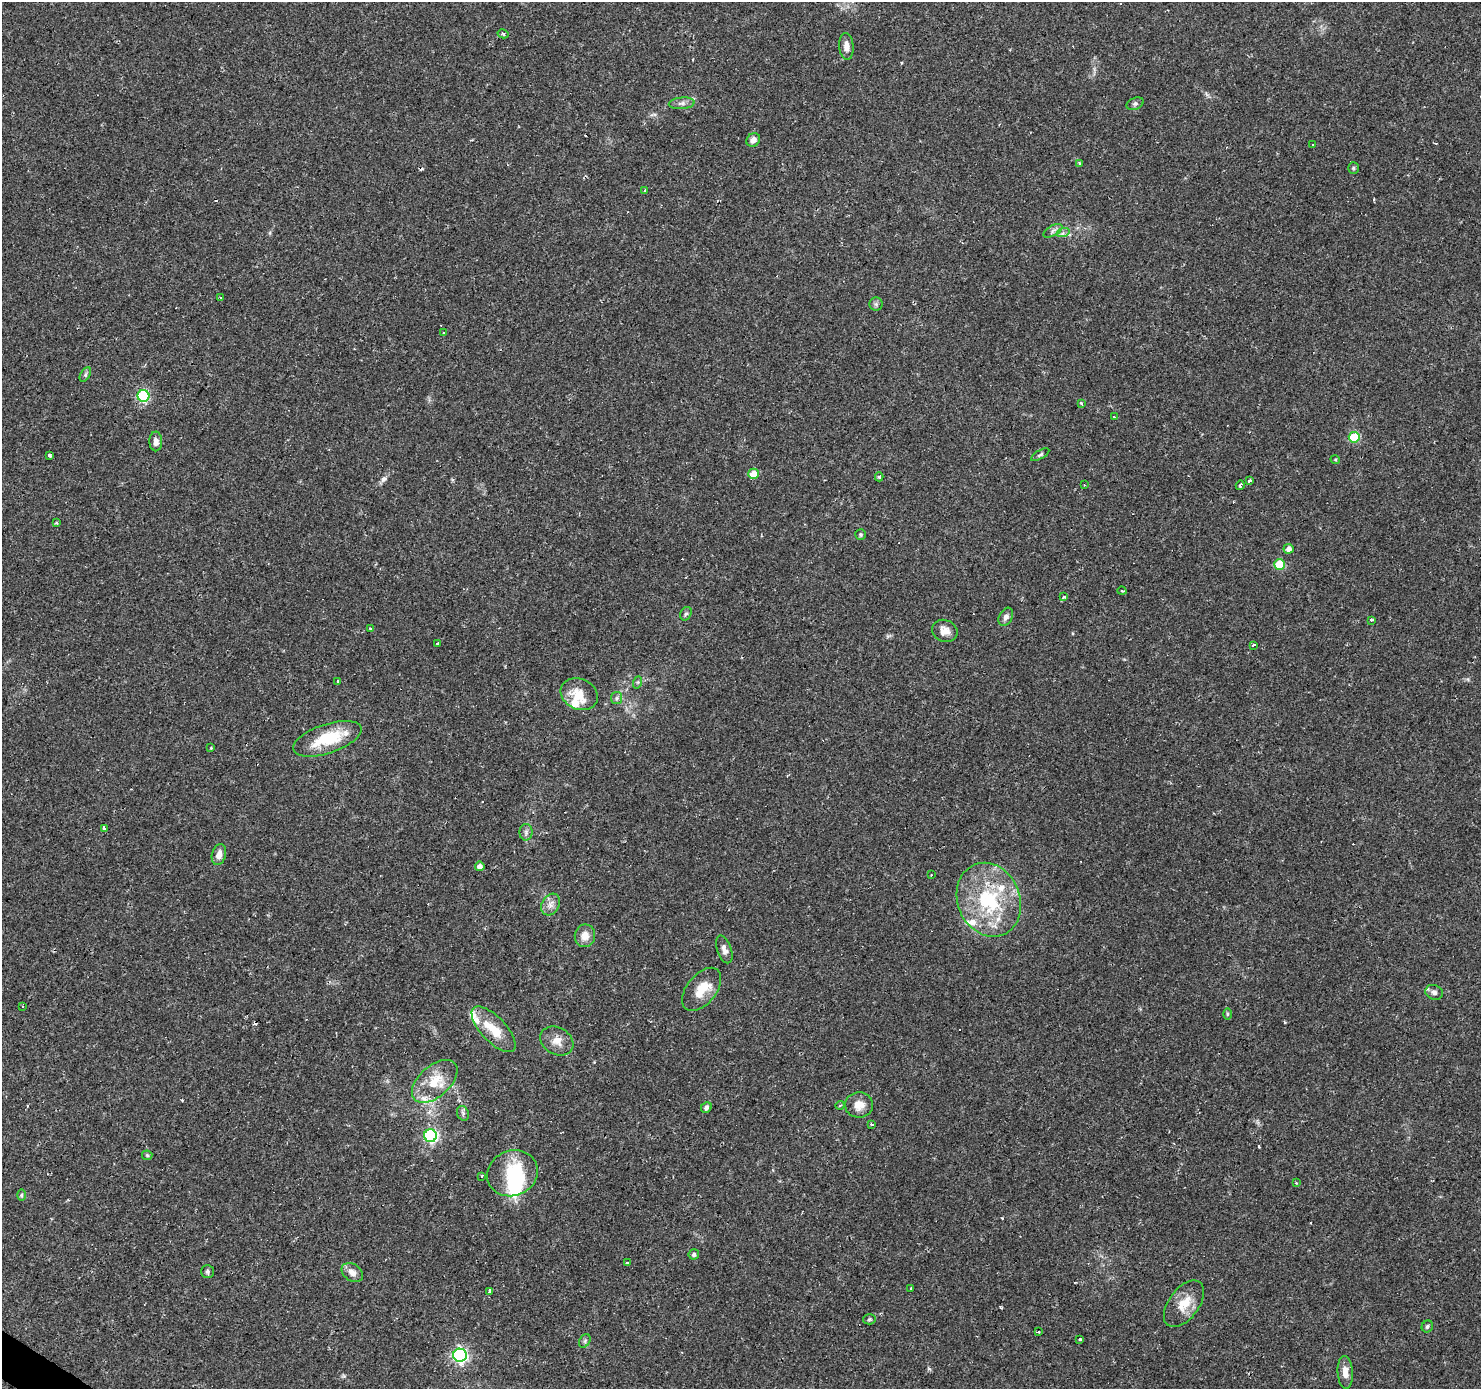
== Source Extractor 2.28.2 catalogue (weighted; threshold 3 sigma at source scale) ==
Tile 7 of 4 x 4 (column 3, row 2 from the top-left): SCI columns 2960-4438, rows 2956-4342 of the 5921 x 5977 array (HDU 1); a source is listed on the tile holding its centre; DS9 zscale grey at full resolution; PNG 1483 x 1391 px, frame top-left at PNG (2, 2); each listed source drawn as its Kron ellipse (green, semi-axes under 4 px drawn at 4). Shown black and unused: <1% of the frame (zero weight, under 2 of 3 exposures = <1% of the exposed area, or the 3 px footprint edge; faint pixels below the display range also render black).
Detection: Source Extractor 2.28.2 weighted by HDU 2 'WHT'; one run over the whole footprint, this tile lists its part. Background 0.0429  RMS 0.0034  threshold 0.0153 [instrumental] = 3 sigma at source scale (4.5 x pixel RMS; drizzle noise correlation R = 1.50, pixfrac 1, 0.0396/0.0396 arcsec/px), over >= 5 px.
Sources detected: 121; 2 inside a brighter object's white glare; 21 cosmic-ray / hot-pixel residue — neither listed nor drawn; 10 inside a brighter listed object's ellipse — not listed separately; the other 88 listed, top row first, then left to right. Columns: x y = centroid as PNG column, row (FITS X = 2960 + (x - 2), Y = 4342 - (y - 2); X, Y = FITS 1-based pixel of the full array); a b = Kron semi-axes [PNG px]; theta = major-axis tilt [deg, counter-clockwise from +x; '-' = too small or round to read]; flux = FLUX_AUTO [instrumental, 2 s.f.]
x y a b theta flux
503 34 6 4 -13 0.56
846 46 13 7 -86 2.4
682 103 13 5 5 1.4
1135 104 9 5 22 0.84
753 140 7 6 - 2
1313 144 3 3 - 0.51
1079 163 3 3 - 0.48
1353 168 6 5 - 0.5
645 191 3 3 - 0.82
1053 231 10 5 29 1.2
1063 233 7 4 17 0.9
221 297 3 2 - 0.4
876 304 6 6 - 0.8
443 333 3 3 - 1.1
85 375 8 4 60 0.71
143 396 6 6 - 33
1081 403 3 2 - 0.67
1114 417 3 2 - 0.5
1354 437 5 5 - 18
156 441 10 6 -90 1.8
50 455 3 3 - 5.3
1040 455 10 4 30 0.62
1335 459 5 3 - 0.31
754 474 5 5 - 5
879 477 4 3 - 0.52
1250 481 3 3 - 4.1
1085 485 3 2 - 0.3
1240 485 5 3 - 0.8
56 523 4 3 - 0.45
860 535 5 5 - 0.53
1289 549 5 5 - 2.1
1279 564 5 5 - 13
1122 591 4 3 - 0.37
1064 597 4 3 - 1.3
686 614 7 5 64 0.71
1006 617 9 6 61 1.5
1371 620 3 3 - 0.9
370 629 3 2 - 0.65
945 631 13 11 -22 2.8
438 643 3 3 - 0.85
1253 645 3 2 - 0.89
337 681 3 2 - 0.55
638 682 6 4 71 0.47
579 694 19 15 -25 6.6
617 698 6 5 - 0.83
327 739 36 14 18 14
211 748 4 3 - 0.26
105 828 3 3 - 2.6
526 832 8 6 90 1.1
219 855 11 7 73 2.5
480 866 5 4 - 2.2
931 875 3 2 - 0.29
989 900 38 31 -68 29
551 904 11 8 61 2
585 936 11 10 - 3.1
724 949 14 7 -72 1.8
702 989 25 14 51 6.9
1434 992 9 7 -21 1.4
22 1006 3 3 - 0.75
1227 1014 6 3 90 0.41
494 1029 29 12 -47 7.5
557 1041 17 13 -31 3.8
435 1081 27 15 41 8.7
840 1105 4 3 - 0.35
859 1105 14 13 - 3.7
706 1107 6 5 - 1.2
463 1113 8 5 -70 0.75
872 1124 3 3 - 1.2
430 1136 6 6 - 54
147 1155 5 5 - 0.43
512 1173 26 22 22 20
482 1176 3 3 - 3.8
1296 1183 3 3 - 0.49
21 1195 6 4 89 0.46
694 1254 5 5 - 0.74
627 1263 3 3 - 0.43
207 1271 6 6 - 0.81
352 1272 11 8 -35 2.2
911 1289 3 3 - 0.92
489 1291 3 3 - 2.6
1184 1304 27 15 53 6.6
870 1319 6 5 - 0.54
1427 1326 6 5 - 0.76
1038 1332 3 3 - 0.68
1080 1339 4 3 - 0.45
585 1341 7 5 60 0.67
460 1355 7 6 - 85
1345 1372 16 7 -86 3
Overlapping masked pixels (flux is a lower limit): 1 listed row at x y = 143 396
Unlisted compact peaks at least as high as the median listed source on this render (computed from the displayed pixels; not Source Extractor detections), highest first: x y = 383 479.